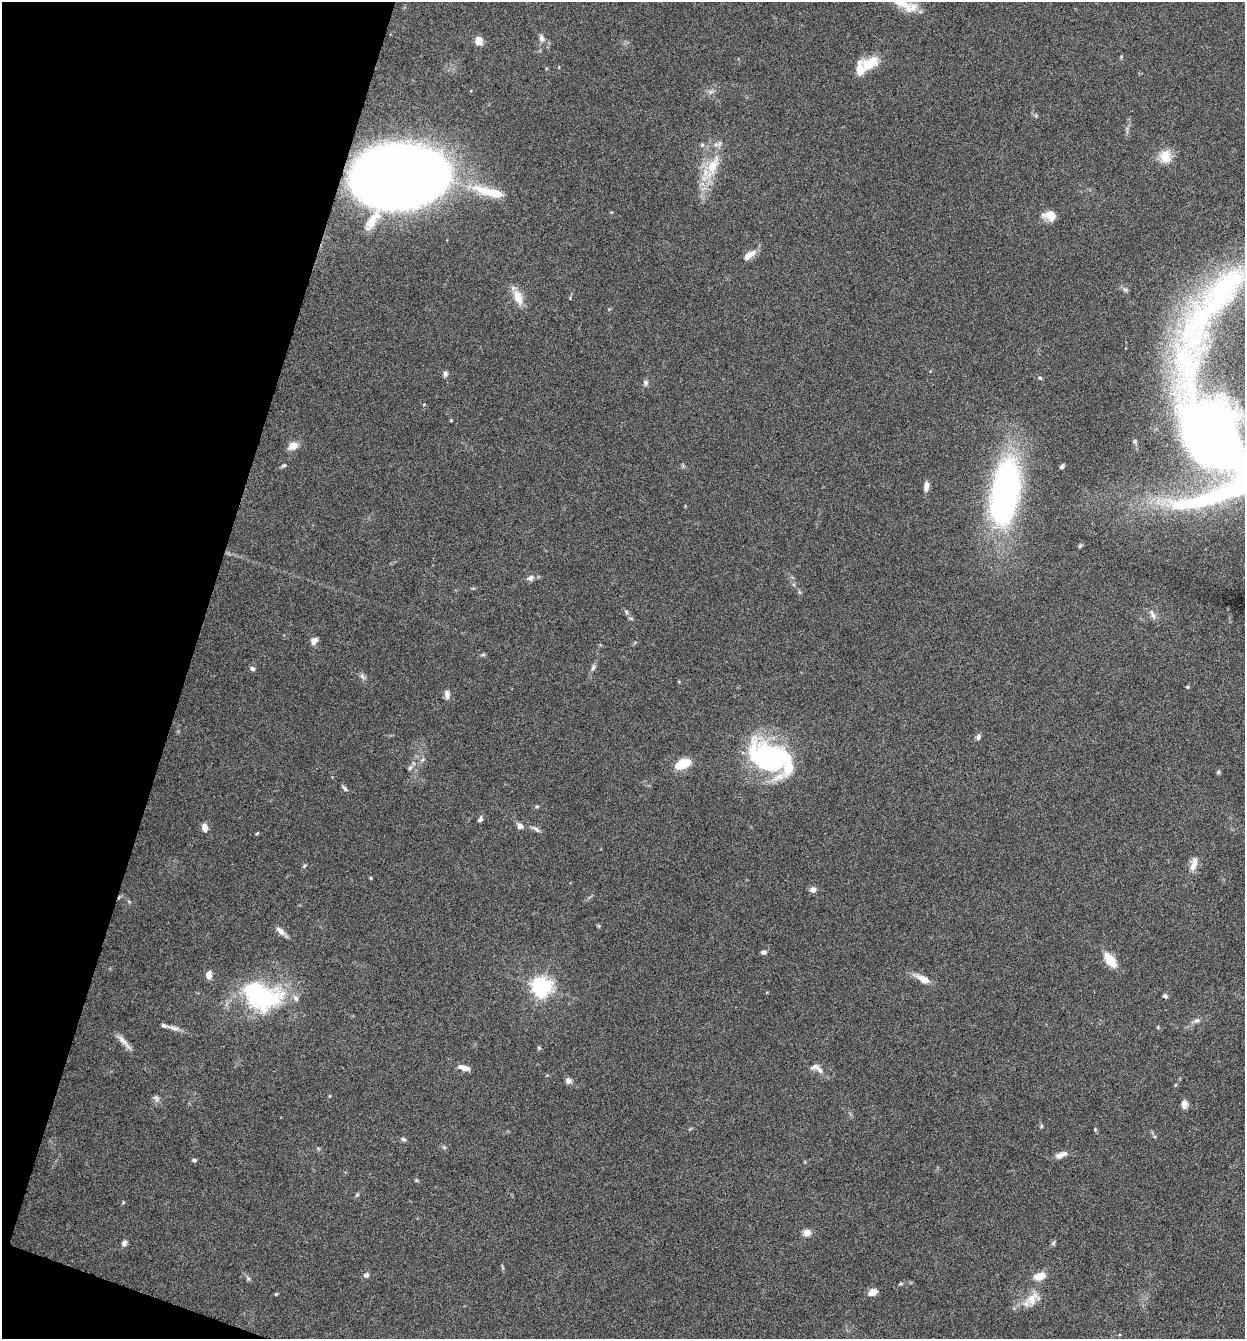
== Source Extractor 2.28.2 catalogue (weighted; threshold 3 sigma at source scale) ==
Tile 9 of 4 x 4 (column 1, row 3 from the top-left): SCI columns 130-1372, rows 1340-2676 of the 5359 x 5349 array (HDU 1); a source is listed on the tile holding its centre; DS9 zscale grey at full resolution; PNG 1247 x 1341 px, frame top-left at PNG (2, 2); no overlay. Shown black and unused: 16% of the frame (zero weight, under 4 of 8 exposures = <1% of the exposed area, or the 3 px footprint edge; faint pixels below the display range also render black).
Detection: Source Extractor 2.28.2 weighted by HDU 2 'WHT'; one run over the whole footprint, this tile lists its part. Background 0.125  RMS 0.005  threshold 0.0203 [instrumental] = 3 sigma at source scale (4.09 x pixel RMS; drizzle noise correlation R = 1.36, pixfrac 0.8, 0.05/0.05 arcsec/px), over >= 5 px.
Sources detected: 101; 2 inside a brighter object's white glare — not listed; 8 inside a brighter listed object's ellipse — not listed separately; the other 91 listed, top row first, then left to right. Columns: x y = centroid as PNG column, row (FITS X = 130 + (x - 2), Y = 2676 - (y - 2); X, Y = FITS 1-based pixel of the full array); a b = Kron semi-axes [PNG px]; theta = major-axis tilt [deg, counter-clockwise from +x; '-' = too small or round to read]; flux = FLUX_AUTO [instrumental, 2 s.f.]
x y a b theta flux
902 3 29 12 -27 9
541 38 9 7 -81 1.8
479 40 7 7 - 5.7
872 62 13 11 14 7.6
860 69 20 12 63 7.1
711 92 10 5 27 1.4
702 145 6 4 46 0.68
1165 156 17 14 87 7
713 165 32 14 67 15
402 177 65 43 7 770
483 190 35 13 -18 14
611 212 5 3 - 0.35
1050 216 14 10 -15 6
752 253 14 8 39 3.4
1125 289 7 4 -19 0.88
518 297 20 10 -72 6.6
570 298 4 4 - 0.39
1213 304 325 52 70 210
445 374 7 6 - 1.2
1040 378 6 4 -13 0.7
645 383 7 6 - 1.3
451 420 3 3 - 0.39
1219 444 46 38 -15 440
293 446 12 9 29 4
284 465 7 4 18 0.73
1062 466 5 4 - 1.1
926 486 11 6 84 2.5
1005 492 67 26 82 140
1227 492 131 33 23 110
530 578 10 8 26 1.8
799 592 6 4 -71 0.62
626 612 7 5 -68 0.86
1153 615 16 5 -66 1.9
314 640 9 6 53 2.3
483 655 6 4 19 0.63
593 668 8 5 63 1.2
252 669 6 5 - 1.3
362 676 11 4 -50 1.3
1187 687 4 4 - 0.45
447 694 11 6 89 2
978 737 8 5 80 1.3
773 757 50 29 -27 76
422 760 6 4 44 0.9
682 764 19 10 21 9.7
410 768 6 5 - 0.98
1218 772 5 4 - 0.75
345 788 10 4 -49 1
537 806 5 3 - 0.57
480 819 8 5 75 1.1
520 826 6 6 - 2.5
205 827 8 6 -79 3.8
536 829 13 5 -37 1.6
257 833 5 3 - 0.41
1194 864 19 7 73 4.1
304 866 6 4 48 0.6
371 878 5 3 - 0.43
813 890 7 7 - 2.2
599 926 6 3 -72 0.56
281 931 14 7 -42 2.6
764 952 7 5 7 1.3
1110 960 16 8 -53 9.6
209 975 9 6 84 3.1
923 979 19 9 -26 4.4
541 987 7 6 - 240
261 996 53 35 -17 52
1165 996 6 5 - 0.97
1197 1020 9 5 18 1.4
1158 1027 5 4 - 0.45
174 1028 18 5 -12 2.4
123 1040 20 7 -45 3.2
463 1068 12 5 -16 3.6
817 1068 22 8 -32 3.6
568 1080 6 6 - 2.3
156 1098 10 5 -77 1.3
1184 1104 10 6 -87 2.3
1041 1126 5 4 - 0.61
1095 1130 5 4 - 0.5
403 1139 6 5 - 1
1059 1155 10 8 -11 2.2
194 1160 6 4 -9 0.79
357 1195 6 4 43 0.66
807 1233 7 6 - 4
124 1243 8 6 61 1.4
1053 1243 7 4 71 0.75
366 1275 7 6 - 1.4
1039 1276 12 7 15 6.4
248 1278 6 4 -46 0.83
900 1284 5 4 - 0.58
873 1292 11 7 27 3
276 1294 4 4 - 0.42
1032 1299 22 14 39 7.2
Overlapping masked pixels (flux is a lower limit): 1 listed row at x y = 402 177
Isophote crosses this tile's border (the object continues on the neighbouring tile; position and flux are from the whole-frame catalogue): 4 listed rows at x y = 902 3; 1213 304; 1219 444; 1227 492